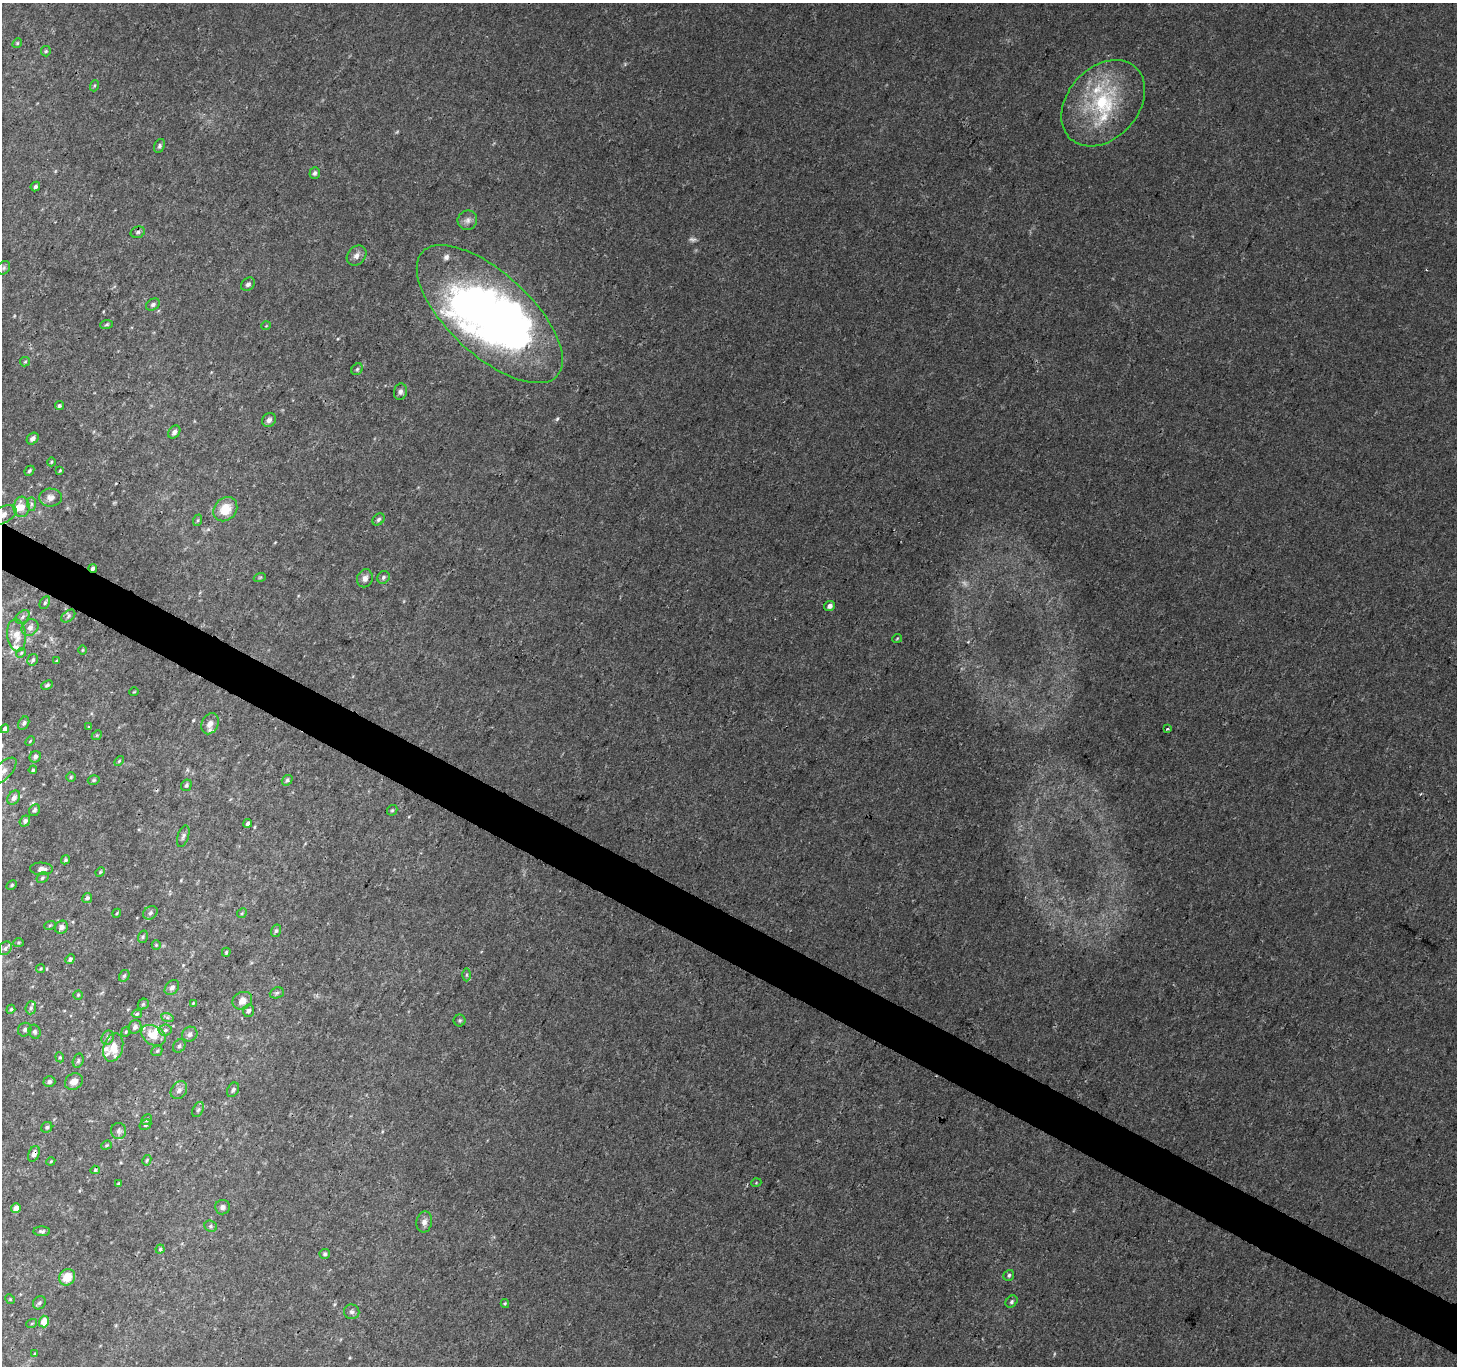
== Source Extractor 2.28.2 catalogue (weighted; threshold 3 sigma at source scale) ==
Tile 6 of 4 x 4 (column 2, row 2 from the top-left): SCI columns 1458-2912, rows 2924-4287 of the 5829 x 5913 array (HDU 1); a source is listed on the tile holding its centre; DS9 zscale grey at full resolution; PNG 1459 x 1368 px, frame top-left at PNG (2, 3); each listed source drawn as its Kron ellipse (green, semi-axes under 4 px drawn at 4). Shown black and unused: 3% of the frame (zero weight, under 3 of 4 exposures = <1% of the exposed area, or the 3 px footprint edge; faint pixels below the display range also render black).
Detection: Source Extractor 2.28.2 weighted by HDU 2 'WHT'; one run over the whole footprint, this tile lists its part. Background 0.00503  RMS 0.0022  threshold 0.0099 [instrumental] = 3 sigma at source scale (4.5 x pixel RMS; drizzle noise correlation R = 1.50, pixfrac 1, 0.0396/0.0396 arcsec/px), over >= 5 px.
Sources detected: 167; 3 too faint to see at this stretch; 3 inside a brighter object's white glare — neither listed nor drawn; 11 inside a brighter listed object's ellipse — not listed separately; the other 150 listed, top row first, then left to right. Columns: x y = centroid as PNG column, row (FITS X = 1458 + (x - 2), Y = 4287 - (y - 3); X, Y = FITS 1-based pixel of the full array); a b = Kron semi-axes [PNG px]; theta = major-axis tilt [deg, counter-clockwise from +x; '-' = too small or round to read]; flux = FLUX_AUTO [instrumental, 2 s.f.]
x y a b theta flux
17 43 5 4 - 0.28
46 51 5 5 - 0.31
94 86 5 3 - 0.28
1103 103 48 35 48 21
159 146 7 5 65 0.47
315 173 6 5 - 0.54
35 186 5 4 - 0.55
467 220 10 9 - 1.1
138 232 7 5 17 0.49
356 255 11 8 48 1.2
4 268 7 6 - 0.43
248 284 7 6 - 0.67
153 304 7 5 33 0.58
490 314 91 41 -43 86
107 324 6 4 8 0.33
266 326 5 3 - 0.16
25 362 5 4 - 0.29
357 369 6 5 - 0.4
400 392 8 6 78 0.7
59 406 4 4 - 0.37
269 420 7 6 - 0.78
174 432 7 5 51 0.75
33 439 6 5 - 0.83
51 462 4 3 - 0.2
60 470 4 3 - 0.21
29 471 5 4 - 0.4
51 498 11 9 -2 1.2
31 504 7 4 -89 0.47
22 507 10 8 84 2.4
225 509 13 11 48 4.4
2 515 16 8 25 1.8
379 519 7 5 46 0.47
198 520 6 4 71 0.27
93 568 4 4 - 0.51
260 577 6 4 19 0.27
383 577 7 6 - 0.53
365 578 9 7 68 1.1
45 603 7 4 62 0.45
830 606 5 5 - 0.99
68 616 8 5 40 0.51
23 617 8 5 42 0.56
30 627 9 7 41 0.95
16 635 16 9 -85 2.8
897 639 5 3 - 0.19
83 650 5 3 - 0.22
21 653 5 4 - 0.31
33 660 6 5 - 0.54
56 661 4 3 - 0.22
47 685 6 4 23 0.4
134 692 5 3 - 0.18
24 723 7 5 62 0.52
210 724 11 8 65 1.4
88 727 3 3 - 0.25
5 729 4 3 - 0.77
1167 729 3 3 - 0.33
97 735 5 4 - 0.28
30 741 5 3 - 0.23
35 757 6 5 - 0.69
119 761 6 3 46 0.26
33 770 4 3 - 0.29
3 771 17 8 46 2
71 777 5 4 - 0.28
94 780 6 4 16 0.33
287 780 6 5 - 0.41
186 785 6 5 - 0.48
14 798 7 5 55 1.2
34 810 6 5 - 0.51
392 810 6 4 42 0.31
25 821 6 5 - 0.82
248 823 4 3 - 0.62
183 836 11 5 71 0.65
65 860 5 4 - 0.35
41 869 11 6 -1 1.2
100 872 5 4 - 0.23
42 878 6 5 - 0.37
12 885 6 4 29 0.31
87 898 5 4 - 0.57
117 913 4 3 - 0.21
150 913 8 6 36 0.55
242 913 5 4 - 0.27
50 925 6 3 19 0.25
61 927 7 6 - 1.1
276 931 6 5 - 0.43
143 937 6 4 70 0.36
19 943 5 4 - 0.3
156 945 5 4 - 0.25
5 948 7 6 - 0.58
226 952 5 3 - 0.32
70 959 5 4 - 0.63
41 969 5 4 - 0.26
466 975 6 4 -90 0.31
124 976 6 5 - 0.37
172 988 8 6 47 0.8
277 993 7 5 21 0.47
78 995 4 4 - 0.26
242 1001 10 8 30 1.7
193 1003 4 2 - 0.18
143 1004 6 5 - 0.31
31 1008 6 5 - 0.5
11 1009 4 4 - 0.36
248 1011 6 5 - 0.61
137 1014 5 4 - 0.35
167 1017 6 4 -19 0.44
460 1020 6 6 - 0.4
135 1027 7 6 - 0.73
25 1030 7 6 - 0.56
165 1030 6 5 - 0.61
35 1032 7 6 - 0.5
126 1032 5 4 - 0.24
190 1034 8 7 - 0.9
153 1035 13 9 -29 3.2
108 1038 7 6 - 0.93
179 1046 7 5 53 0.59
113 1047 14 9 72 4.6
157 1051 6 4 43 0.33
60 1057 5 4 - 0.3
78 1061 7 5 73 0.44
74 1081 9 7 31 1.6
49 1082 6 5 - 0.54
179 1090 9 7 53 0.99
233 1090 8 5 63 0.5
198 1110 8 5 62 0.49
147 1119 6 4 47 0.45
145 1125 6 5 - 0.41
47 1127 6 5 - 0.44
119 1131 8 7 - 0.71
106 1145 5 4 - 0.3
34 1154 8 5 67 0.96
147 1160 5 3 - 0.28
51 1161 4 3 - 0.21
95 1170 5 4 - 0.33
756 1183 5 3 - 0.19
119 1184 4 3 - 0.35
223 1207 7 7 - 0.78
16 1208 5 4 - 1.6
424 1222 10 8 80 1.1
211 1226 6 5 - 0.45
42 1231 8 5 -3 0.53
160 1249 4 4 - 0.31
325 1254 5 5 - 0.39
1009 1275 6 5 - 0.46
67 1277 8 7 - 3.7
10 1299 5 4 - 0.25
1011 1302 7 5 48 0.44
39 1303 7 6 - 0.52
505 1303 4 4 - 0.26
352 1312 8 7 - 0.65
44 1321 6 5 - 3.2
32 1323 5 3 - 0.21
35 1354 4 3 - 0.29
Overlapping masked pixels (flux is a lower limit): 3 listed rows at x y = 2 515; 93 568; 34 1154
Isophote crosses this tile's border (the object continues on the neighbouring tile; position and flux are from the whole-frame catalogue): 2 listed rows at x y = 2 515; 3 771